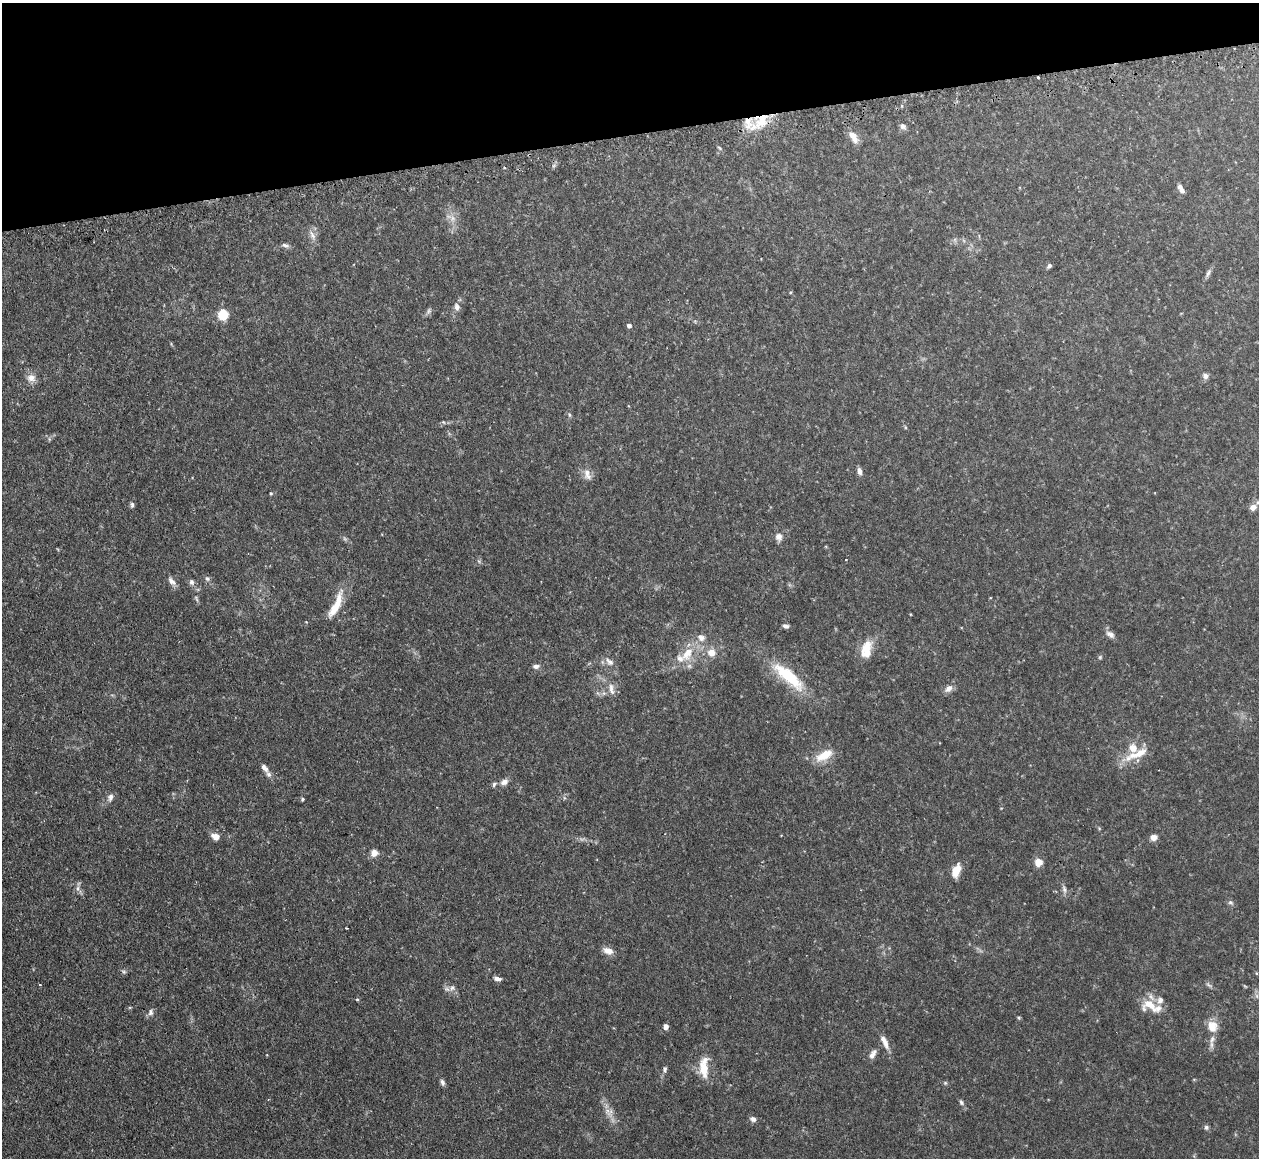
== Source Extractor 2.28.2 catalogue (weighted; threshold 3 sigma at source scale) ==
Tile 3 of 4 x 4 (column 3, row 1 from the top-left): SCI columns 2551-3807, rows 3634-4789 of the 5098 x 5072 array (HDU 1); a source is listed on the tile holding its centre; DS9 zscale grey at full resolution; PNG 1261 x 1160 px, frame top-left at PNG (2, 3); no overlay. Shown black and unused: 12% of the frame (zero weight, under 2 of 3 exposures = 4% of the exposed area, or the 3 px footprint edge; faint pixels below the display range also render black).
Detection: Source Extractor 2.28.2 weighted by HDU 2 'WHT'; one run over the whole footprint, this tile lists its part. Background 0.105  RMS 0.0067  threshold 0.0304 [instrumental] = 3 sigma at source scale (4.5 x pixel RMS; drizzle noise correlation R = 1.50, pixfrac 1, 0.05/0.05 arcsec/px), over >= 5 px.
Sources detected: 101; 4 too faint to see at this stretch — not listed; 9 inside a brighter listed object's ellipse — not listed separately; the other 88 listed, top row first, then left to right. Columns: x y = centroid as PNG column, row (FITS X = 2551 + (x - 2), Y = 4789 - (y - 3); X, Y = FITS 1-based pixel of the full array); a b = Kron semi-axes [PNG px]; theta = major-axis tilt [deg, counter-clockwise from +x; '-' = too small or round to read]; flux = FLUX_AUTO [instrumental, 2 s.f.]
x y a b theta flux
1038 77 3 3 - 1.6
761 121 26 13 55 17
903 126 9 6 -42 2.2
853 137 17 8 -59 6.2
720 148 7 4 -37 0.96
505 168 3 3 - 0.82
1182 190 9 6 -52 2.3
452 218 13 8 -46 4.8
312 235 16 6 -63 3.7
285 245 11 5 -11 1.8
1049 266 6 4 51 1.7
1208 273 11 5 72 2
791 292 5 3 - 0.6
457 307 9 7 -73 3.1
223 314 6 5 - 49
629 325 5 4 - 2.6
1205 376 7 7 - 2.6
31 378 12 10 -22 5.1
569 415 8 4 -82 1.1
443 422 6 4 -43 0.83
905 427 6 3 -71 0.7
860 471 9 6 -71 2.7
587 474 17 9 -76 5.1
271 493 4 4 - 0.68
132 505 7 5 -83 1.5
1253 507 7 7 - 4.7
779 537 10 8 -78 3.6
479 561 7 4 -19 0.97
207 578 7 6 - 1.7
171 581 13 7 -52 3.6
192 582 9 6 -69 2.2
990 598 3 2 - 0.75
196 599 10 4 -67 1.3
336 605 39 9 65 16
306 621 4 2 - 0.49
786 626 7 5 -14 1.9
1110 634 13 7 -32 3.2
866 649 24 13 74 12
711 652 11 10 - 6.4
687 653 25 12 59 15
1100 657 6 4 46 0.94
609 662 14 9 -44 4.3
536 666 9 6 9 2.3
788 676 52 15 -40 34
949 688 12 7 35 4
611 689 18 7 -77 4.9
604 693 7 4 18 1.5
1137 754 36 9 23 13
824 755 25 11 28 12
264 768 12 6 -53 3.2
504 782 10 7 31 3.5
494 784 7 5 66 1.4
110 797 10 6 70 2.7
302 799 5 4 - 0.92
215 836 8 6 -18 6
1154 837 8 6 10 3.7
374 853 8 8 - 4.6
1038 862 8 8 - 6.6
956 870 15 8 66 9.9
78 888 8 6 -89 2.4
1064 889 13 5 -78 2.4
1231 902 8 6 -34 1.6
346 928 3 2 - 0.73
608 951 12 7 -18 5.7
124 972 7 4 -31 1.1
1257 973 4 4 - 0.84
497 979 10 5 -8 2.4
40 985 3 2 - 0.84
1209 985 11 5 -33 1.6
452 988 10 7 44 2.9
1257 996 7 4 -71 1.5
357 999 5 3 - 0.68
1150 1005 22 15 -6 13
151 1012 9 7 80 2.4
1019 1018 5 4 - 0.82
1212 1026 16 13 -74 8.6
666 1027 5 5 - 2.9
885 1042 22 7 -65 5.8
873 1054 14 7 58 3.6
704 1068 26 11 89 15
664 1069 9 5 87 1.6
1194 1079 5 3 - 0.53
442 1082 9 5 -73 1.9
945 1083 6 5 - 0.98
961 1102 9 5 -59 1.6
610 1112 16 8 78 4.7
753 1119 7 6 - 2.5
1206 1127 6 6 - 1.6
Overlapping masked pixels (flux is a lower limit): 2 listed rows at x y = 1038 77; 761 121
Isophote crosses this tile's border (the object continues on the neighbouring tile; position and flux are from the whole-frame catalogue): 1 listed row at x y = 1253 507